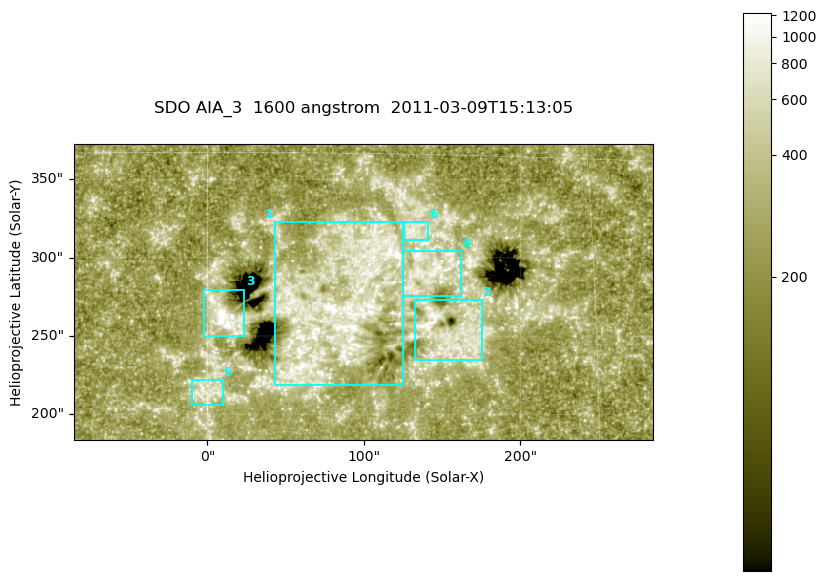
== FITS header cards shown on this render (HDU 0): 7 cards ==
TELESCOP= 'SDO     '           /
INSTRUME= 'AIA_3   '           /
WAVELNTH=                 1600 /
WAVEUNIT= 'angstrom'           /
DATE-OBS= '2011-03-09T15:13:05.127' /
CTYPE1  = 'HPLN-TAN'           /
CTYPE2  = 'HPLT-TAN'           /

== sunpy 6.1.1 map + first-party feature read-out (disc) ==
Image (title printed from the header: SDO AIA_3  1600 angstrom  2011-03-09T15:13:05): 607 x 311 px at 0.609 arcsec/px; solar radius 967 arcsec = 1586 px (partial field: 2.4% of the solar disc is inside the frame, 100% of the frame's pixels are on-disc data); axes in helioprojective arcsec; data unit not stated in the header (colour bar unlabelled)
Pointing: header CRPIX1/2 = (2052.59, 2044.23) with CRVAL1/2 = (0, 0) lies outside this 607 x 311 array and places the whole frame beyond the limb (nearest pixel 1.42 R_sun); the SolarSoft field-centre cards XCEN/YCEN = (99.55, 278.1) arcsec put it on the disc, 1844 arcsec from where CRPIX/CRVAL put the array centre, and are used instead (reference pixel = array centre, CRVAL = XCEN/YCEN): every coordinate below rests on XCEN/YCEN
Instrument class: DISC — disc imager (sunpy class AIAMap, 1600 A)
Bright regions (active regions / flare kernels): reference = the on-disc median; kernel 5 px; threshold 5 sigma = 421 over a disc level ~256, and >= 1.15x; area >= 188 px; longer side >= 4 px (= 2.4 arcsec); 6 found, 6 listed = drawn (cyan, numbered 1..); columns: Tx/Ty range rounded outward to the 2 arcsec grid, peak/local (2 s.f.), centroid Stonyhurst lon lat
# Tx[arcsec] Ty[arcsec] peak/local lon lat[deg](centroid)
1 42..126 218..324 10 +5 +9
2 132..176 234..274 4.9 +9 +8
3 -2..24 250..280 7.9 +1 +8
4 124..162 274..304 4 +9 +10
5 -10..10 206..222 3.3 +0 +5
6 124..142 310..324 3.6 +8 +12